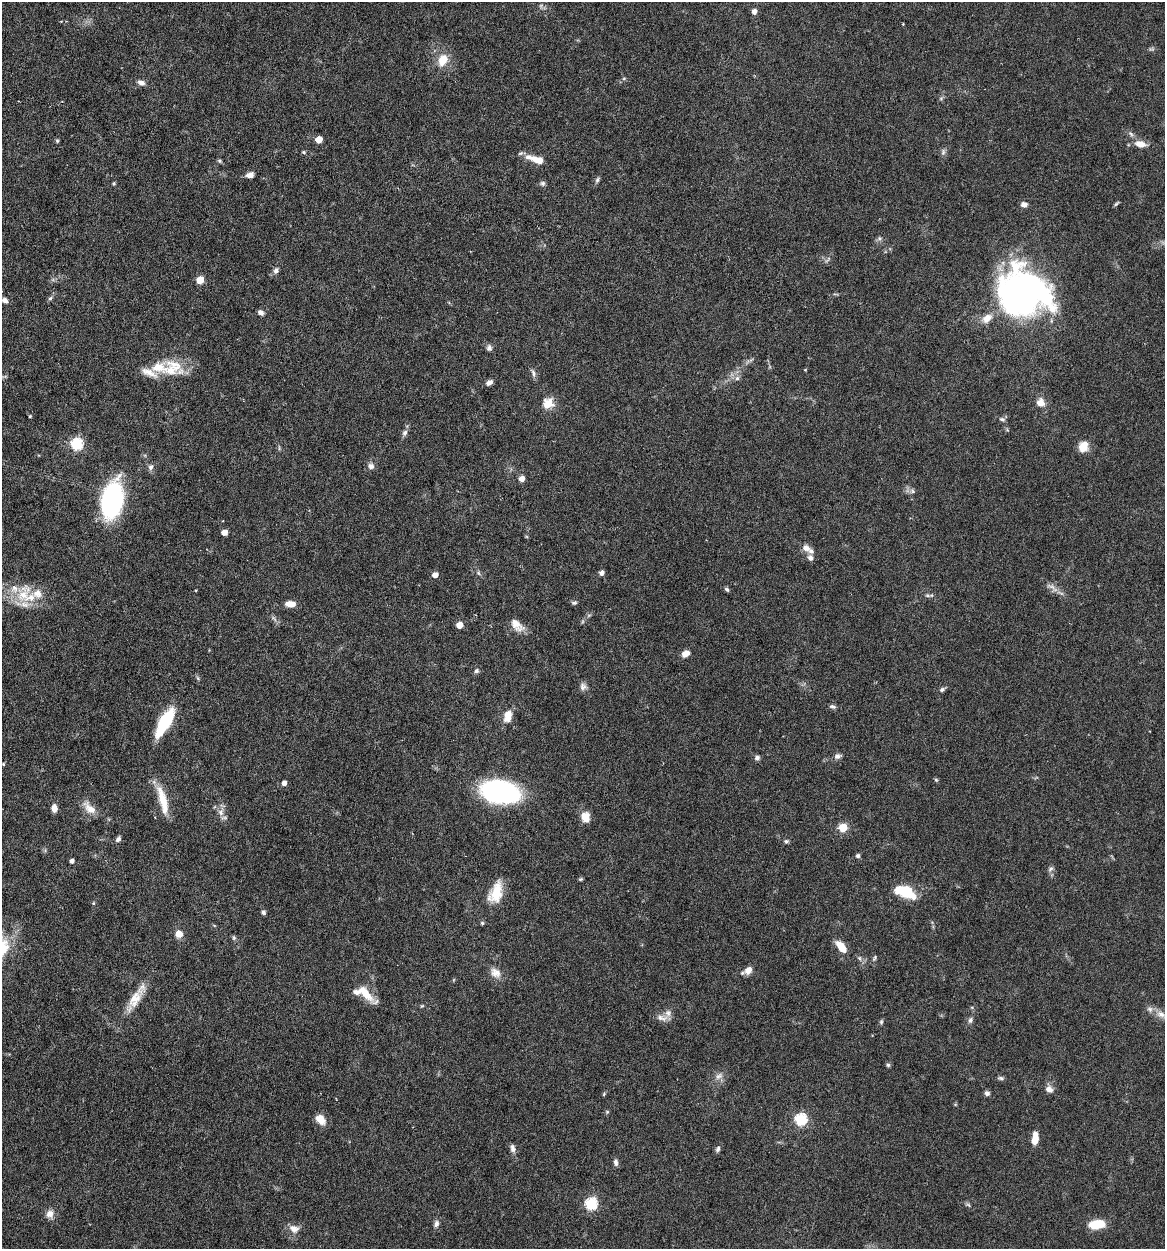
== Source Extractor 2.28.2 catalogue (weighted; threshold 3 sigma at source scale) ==
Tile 11 of 4 x 4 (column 3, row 3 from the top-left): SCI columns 2565-3727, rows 1250-2496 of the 5010 x 4991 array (HDU 1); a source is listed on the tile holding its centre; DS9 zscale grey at full resolution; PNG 1167 x 1251 px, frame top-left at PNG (2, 2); no overlay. Shown black and unused: <1% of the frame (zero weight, under 4 of 7 exposures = <1% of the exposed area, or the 3 px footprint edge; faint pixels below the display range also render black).
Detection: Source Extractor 2.28.2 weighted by HDU 2 'WHT'; one run over the whole footprint, this tile lists its part. Background 0.0616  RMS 0.0029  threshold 0.0117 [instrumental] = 3 sigma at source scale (4.09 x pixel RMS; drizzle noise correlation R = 1.36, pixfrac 0.8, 0.05/0.05 arcsec/px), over >= 5 px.
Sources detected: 137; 1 inside a brighter object's white glare — not listed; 13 inside a brighter listed object's ellipse — not listed separately; the other 123 listed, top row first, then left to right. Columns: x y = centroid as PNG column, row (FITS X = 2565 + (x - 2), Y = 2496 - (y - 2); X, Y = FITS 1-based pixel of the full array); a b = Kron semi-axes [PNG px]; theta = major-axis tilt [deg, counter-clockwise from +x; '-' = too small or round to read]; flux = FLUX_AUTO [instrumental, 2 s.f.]
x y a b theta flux
541 6 6 6 - 0.56
754 12 5 5 - 1.3
443 60 16 11 66 4.2
624 78 5 3 - 0.32
141 83 9 6 -26 1.2
941 98 6 4 19 0.38
1131 134 7 4 -45 0.63
319 140 5 5 - 4.9
57 141 5 5 - 0.33
1140 144 13 8 -12 2.6
304 152 5 4 - 0.36
943 152 7 5 61 0.64
534 159 26 8 -15 3.2
219 161 6 4 -27 0.44
250 175 8 6 18 1.4
597 180 7 5 59 0.61
114 183 4 4 - 0.39
542 183 7 7 - 0.63
1024 204 7 6 - 1.3
1116 204 8 3 45 0.4
880 238 6 5 - 0.52
828 259 14 2 49 0.46
276 270 7 6 - 1
200 280 5 5 - 6.6
1023 293 48 45 -51 100
50 298 7 5 37 0.52
5 300 7 6 - 0.94
261 312 8 6 -34 0.83
489 348 8 7 - 0.83
173 367 30 24 -19 8.9
805 370 5 3 - 0.19
533 373 11 5 -73 0.89
737 378 7 6 - 0.83
489 382 7 5 35 1.2
1041 403 10 9 - 2.4
547 405 18 13 -31 2.9
30 416 4 3 - 0.27
1002 419 8 6 -26 0.7
405 433 8 7 - 0.9
77 444 6 6 - 32
1083 446 11 8 63 4.1
371 466 8 8 - 1.1
151 467 8 7 - 0.91
522 479 5 5 - 2.3
912 491 7 5 -49 0.68
112 500 34 19 79 42
224 532 6 5 - 1.5
806 548 11 8 -22 1.7
810 558 8 6 -51 0.97
478 573 6 4 -87 0.42
602 573 6 5 - 0.93
435 575 5 4 - 2.1
1052 587 22 7 -34 1.8
727 589 7 4 -44 0.51
23 595 20 19 - 7.3
927 596 8 4 -1 0.5
574 603 8 5 7 0.51
291 604 10 6 -4 2.8
459 625 5 5 - 4.1
517 625 19 10 -44 2.8
685 654 7 5 33 2.5
476 671 5 5 - 0.68
583 686 10 9 - 1.2
942 689 7 5 20 0.63
832 706 8 5 -13 0.63
508 716 14 8 75 3.3
165 722 31 10 60 14
837 756 9 6 10 0.98
757 758 6 5 - 0.86
3 764 5 3 - 0.24
936 780 5 5 - 0.35
284 783 5 4 - 1.4
500 792 29 16 -10 54
163 800 38 9 -76 6.1
54 808 8 6 89 1.7
90 808 20 9 -47 3.1
221 812 8 7 - 1.4
585 817 11 9 -75 3.3
843 828 5 5 - 12
118 839 7 5 52 0.78
786 841 5 5 - 0.48
858 856 5 5 - 0.6
72 861 4 4 - 0.93
1051 869 8 5 38 0.64
581 879 5 4 - 0.36
905 892 22 10 -22 10
496 893 26 14 68 6.5
93 903 5 4 - 0.29
263 912 6 5 - 0.58
482 923 5 5 - 0.37
179 934 7 7 - 2.8
234 938 7 5 -89 0.47
841 946 16 8 -51 3.4
874 958 10 4 61 0.47
748 970 10 8 47 2
495 973 15 11 -39 2.4
365 993 30 9 -44 4.6
135 999 33 12 60 5.6
422 1006 5 4 - 0.28
1161 1014 14 8 -29 2.1
662 1018 18 8 -7 1.7
970 1020 8 6 71 0.76
881 1022 7 5 76 0.44
888 1065 5 5 - 0.45
719 1076 12 8 31 1.5
1001 1078 9 5 -6 0.53
1049 1089 10 8 -37 1.6
987 1093 6 6 - 0.82
604 1094 5 4 - 0.32
955 1104 5 3 - 0.27
607 1112 5 5 - 0.35
320 1119 13 9 -47 2.8
801 1119 6 6 - 33
1035 1139 13 6 83 3.6
513 1148 11 7 -83 1.1
718 1149 8 5 65 0.7
616 1162 10 5 -82 0.87
591 1204 6 6 - 31
968 1205 7 5 -31 0.47
50 1214 10 9 - 1.9
436 1223 10 6 73 0.94
1097 1224 15 8 4 6.9
294 1229 13 10 -16 2.1
Isophote crosses this tile's border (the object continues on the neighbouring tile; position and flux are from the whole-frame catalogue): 1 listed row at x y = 1161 1014